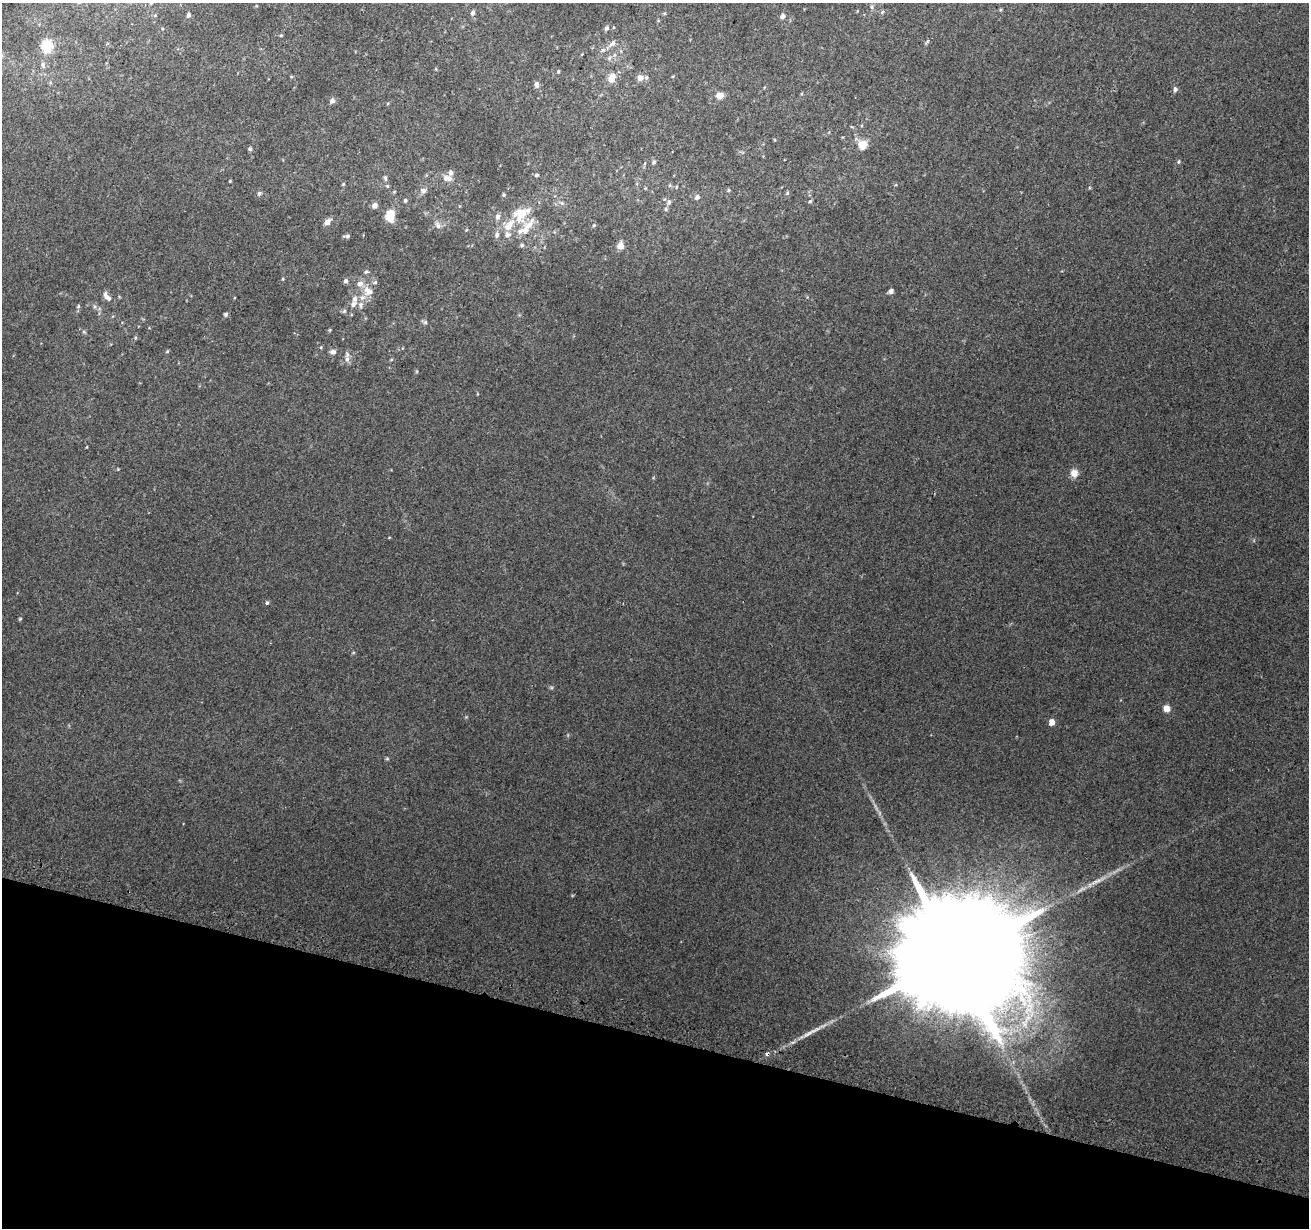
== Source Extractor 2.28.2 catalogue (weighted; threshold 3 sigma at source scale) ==
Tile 15 of 4 x 4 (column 3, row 4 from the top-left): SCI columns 2621-3927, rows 248-1473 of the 5251 x 5463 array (HDU 1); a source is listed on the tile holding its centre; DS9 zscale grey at full resolution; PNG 1311 x 1230 px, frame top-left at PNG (2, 3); no overlay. Shown black and unused: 16% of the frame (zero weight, under 2 of 3 exposures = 2% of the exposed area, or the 3 px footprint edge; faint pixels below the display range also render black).
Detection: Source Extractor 2.28.2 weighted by HDU 2 'WHT'; one run over the whole footprint, this tile lists its part. Background 0.0565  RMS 0.01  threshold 0.047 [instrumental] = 3 sigma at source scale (4.5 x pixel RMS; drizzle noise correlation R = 1.50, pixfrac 1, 0.0396/0.0396 arcsec/px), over >= 5 px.
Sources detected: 91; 1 cosmic-ray / hot-pixel residue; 1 long thin detection or spike segment (spike, bleed or trail) — not listed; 11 inside a brighter listed object's ellipse — not listed separately; the other 78 listed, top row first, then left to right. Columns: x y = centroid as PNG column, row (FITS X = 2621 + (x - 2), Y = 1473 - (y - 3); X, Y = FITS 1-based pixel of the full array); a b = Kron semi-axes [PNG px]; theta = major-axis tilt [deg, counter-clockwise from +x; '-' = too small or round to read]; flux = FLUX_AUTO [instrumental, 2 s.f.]
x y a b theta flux
151 3 4 4 - 0.85
872 7 6 4 -89 1.7
882 12 6 3 71 1.2
473 13 6 5 - 2.6
188 15 5 4 - 1.9
783 16 6 5 - 4
607 28 6 6 - 2.4
281 35 4 3 - 0.99
612 44 12 6 44 4.4
47 46 14 13 - 17
609 58 6 5 - 2.2
43 65 8 5 -81 2.5
558 71 4 3 - 1
611 78 7 6 - 13
640 78 6 6 - 6.6
536 84 7 5 -87 3.2
1175 89 6 5 - 2.8
720 95 9 7 5 6.5
332 101 6 6 - 3.4
863 145 10 9 - 13
250 149 4 4 - 1.8
654 162 6 5 - 2
1179 162 6 3 81 1.2
536 175 6 4 17 1.5
385 178 8 5 -85 2.1
449 179 9 7 -85 4.1
230 181 3 3 - 0.78
343 184 4 4 - 1
676 187 4 3 - 0.84
728 190 5 3 - 1
423 191 7 7 - 3.6
259 193 7 5 75 1.9
787 193 5 5 - 1.3
504 195 5 4 - 1.3
697 197 7 6 - 2.6
405 201 5 4 - 1.8
810 201 5 5 - 1.3
669 202 6 5 - 2.4
562 203 5 5 - 1.8
374 205 5 5 - 6.2
521 213 17 11 10 19
390 215 12 9 78 17
498 217 6 6 - 3.6
327 222 9 6 43 4.9
529 225 23 9 52 12
594 225 4 4 - 0.91
438 226 9 6 -63 3.8
508 226 16 8 49 12
347 236 7 4 1 2.2
522 245 5 4 - 1.7
620 246 7 7 - 6.8
366 272 6 4 11 1.5
283 279 4 3 - 0.95
345 281 5 4 - 3
375 282 5 5 - 1.6
360 284 8 7 - 5
891 291 5 4 - 3.7
369 292 11 8 27 6.5
107 297 14 6 -49 5.4
355 299 9 7 62 4.2
361 305 9 5 -85 3.1
78 306 5 4 - 1.3
344 311 6 5 - 1.6
225 314 6 5 - 1.7
425 322 5 5 - 1.6
330 330 5 3 - 0.89
135 338 5 3 - 1
321 347 4 3 - 0.97
167 351 4 4 - 1.3
333 352 6 6 - 3.7
347 359 10 6 -90 4
1074 473 10 9 - 6.9
267 603 5 4 - 1.4
20 619 4 4 - 0.98
1166 708 6 6 - 7.6
1052 722 5 4 - 9
1095 881 15 5 33 5.7
955 956 42 27 72 59000
Isophote crosses this tile's border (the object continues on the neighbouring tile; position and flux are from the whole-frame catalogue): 1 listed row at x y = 151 3